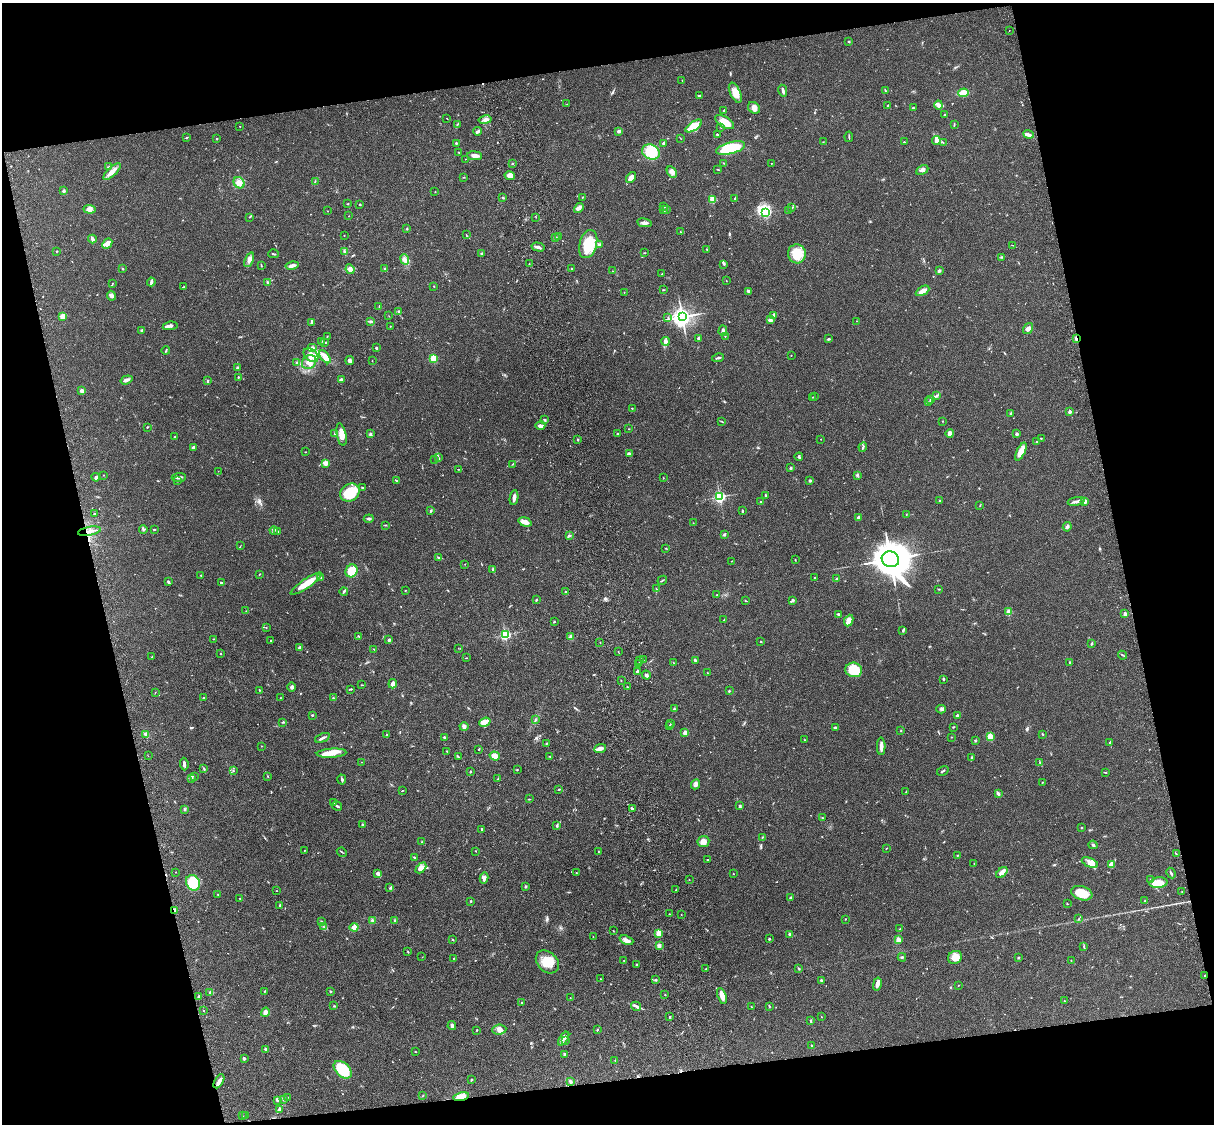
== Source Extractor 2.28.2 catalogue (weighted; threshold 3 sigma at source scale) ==
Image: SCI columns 121-4968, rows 278-4762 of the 5087 x 4927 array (HDU 1 of 3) = the unmasked area's bounding box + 8 px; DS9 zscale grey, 4 x 4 block average (1 PNG px = mean of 4 x 4 image px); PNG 1216 x 1126 px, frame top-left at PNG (2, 3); each listed source drawn as its Kron ellipse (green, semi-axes under 4 px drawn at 4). Shown black and unused: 25% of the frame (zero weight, under 3 of 4 exposures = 6% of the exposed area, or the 3 px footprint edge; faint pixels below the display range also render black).
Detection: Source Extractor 2.28.2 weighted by HDU 2 'WHT'. Background 0.0812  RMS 0.006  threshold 0.027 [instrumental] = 3 sigma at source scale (4.5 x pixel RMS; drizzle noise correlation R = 1.50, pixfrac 1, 0.05/0.05 arcsec/px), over >= 5 px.
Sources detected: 619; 2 too faint to see at this stretch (4 x 4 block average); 5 cosmic-ray / hot-pixel residue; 1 long thin detection or spike segment (spike, bleed or trail) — neither listed nor drawn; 11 coinciding with a brighter row at this scale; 25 inside a brighter listed object's ellipse — not listed separately; of the other 575, all 500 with FLUX_AUTO >= 0.999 (the completeness limit of this list) listed and drawn (75 fainter detections not listed), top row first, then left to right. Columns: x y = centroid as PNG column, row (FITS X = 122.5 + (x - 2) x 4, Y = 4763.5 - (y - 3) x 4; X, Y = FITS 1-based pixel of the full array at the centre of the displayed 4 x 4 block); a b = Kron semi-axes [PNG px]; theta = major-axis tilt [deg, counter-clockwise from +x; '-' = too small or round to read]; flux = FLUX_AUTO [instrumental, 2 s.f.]
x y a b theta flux
1009 30 2 2 - 1.3
849 41 2 2 - 3.3
682 80 2 2 - 1.3
783 91 6 2 -79 9
885 91 3 2 - 3
735 93 10 5 -66 39
964 93 5 3 - 65
699 95 3 2 - 3.4
567 104 2 2 - 1.3
938 105 4 2 - 27
887 106 2 2 - 1.3
754 108 6 5 - 16
913 108 2 2 - 4.3
724 110 2 2 - 3.2
945 115 2 2 - 8.7
447 118 2 2 - 1.1
485 120 7 3 11 12
725 122 10 5 -32 46
457 124 3 2 - 3
954 125 3 2 - 2
240 126 2 2 - 1.4
694 126 9 4 33 67
721 127 2 2 - 1.6
478 131 4 3 - 6.2
619 131 3 2 - 14
717 134 2 2 - 4.5
1029 134 5 3 - 10
186 137 3 2 - 1.6
849 137 5 2 - 3.3
217 139 2 2 - 8.7
681 139 2 2 - 1.2
936 140 4 2 - 27
823 142 3 2 - 1.3
904 142 2 2 - 2.1
943 142 2 2 - 1.5
456 143 2 2 - 6.2
664 143 3 3 - 6
731 148 15 6 15 160
459 152 2 2 - 1.6
651 152 9 7 -25 100
475 156 7 3 -7 18
465 159 2 2 - 1.5
724 163 2 2 - 1.7
771 163 2 2 - 1.3
512 164 2 2 - 2.6
109 166 2 2 - 2.4
718 170 3 2 - 2.4
922 170 6 3 25 11
112 172 11 4 45 26
672 172 6 4 -60 15
510 176 5 4 - 27
464 177 2 2 - 1.1
631 178 6 3 52 16
315 181 2 2 - 1.6
239 183 6 5 - 22
64 191 2 2 - 20
435 192 2 2 - 1.5
582 197 2 2 - 2.3
503 198 2 2 - 3.2
735 198 3 2 - 3.2
712 200 2 2 - 170
348 203 2 2 - 1.2
360 205 2 2 - 9.2
664 207 2 2 - 2.3
579 208 5 3 - 10
792 208 2 2 - 2.3
90 209 6 4 -4 12
664 210 3 2 - 2.1
667 210 2 2 - 1.3
788 210 2 2 - 1.6
327 211 2 2 - 1.5
765 212 4 2 - 480
349 216 2 2 - 1.2
249 217 2 2 - 1
536 217 2 2 - 1.1
644 223 7 3 -10 11
407 229 3 2 - 2.9
680 232 2 2 - 1.2
344 235 2 2 - 1.4
466 235 2 2 - 1.4
558 236 2 2 - 1.7
556 238 3 2 - 4.4
92 239 4 3 - 11
107 244 6 4 49 24
588 244 14 8 74 110
599 245 3 3 - 7.8
1012 245 2 2 - 1.2
538 247 7 3 -13 9.2
707 250 2 2 - 1.6
56 251 2 2 - 1.8
345 252 3 2 - 3.2
645 253 3 2 - 1.7
274 254 5 2 - 3.5
482 254 3 2 - 5.1
797 254 9 9 - 89
1001 257 2 2 - 1.7
249 260 8 3 69 13
405 260 5 3 - 12
529 264 2 2 - 1.5
724 264 3 2 - 4.2
261 265 3 2 - 2.4
292 265 6 2 12 19
122 268 2 2 - 1.9
385 268 2 2 - 1.8
350 269 5 3 - 20
572 269 2 2 - 3.9
613 271 2 2 - 1.1
939 271 2 2 - 10
662 274 2 2 - 2.1
726 280 2 2 - 1.1
151 282 4 2 - 11
267 282 2 2 - 6.6
113 283 2 2 - 2.4
434 286 2 2 - 1.5
183 287 4 2 - 2.1
663 290 3 2 - 2.1
748 291 4 3 - 6.2
923 291 7 2 30 35
624 292 2 2 - 2.3
111 296 5 4 - 12
379 306 2 2 - 2
399 311 3 2 - 3.5
773 315 4 3 - 6.7
63 316 3 3 - 34
389 316 2 2 - 1
668 317 2 2 - 2.1
682 317 4 3 - 1700
770 320 4 3 - 9.8
371 321 3 2 - 4
857 321 2 2 - 1.3
312 323 3 2 - 5.2
170 326 7 2 9 13
390 326 2 2 - 1.2
1028 329 6 3 56 13
141 330 3 2 - 3.9
723 331 5 3 - 8.5
327 336 2 2 - 2.4
725 336 2 2 - 2.6
698 338 3 3 - 4.3
1076 338 2 2 - 36
828 339 4 2 - 4.2
322 341 3 2 - 3.1
665 341 4 4 - 7.6
325 342 2 2 - 2.5
312 348 5 3 - 15
376 348 2 2 - 4.9
166 350 4 2 - 2.9
311 355 8 6 -41 26
791 355 2 2 - 1.1
325 357 8 4 -50 37
434 358 2 2 - 200
718 358 6 2 11 5.3
372 360 2 2 - 1
350 361 4 3 - 11
309 362 7 6 - 29
297 363 2 2 - 3.1
238 368 3 3 - 8.1
238 377 2 2 - 2.5
126 380 6 3 18 9.1
341 380 4 3 - 6.9
208 381 3 2 - 2.8
82 391 2 2 - 45
937 395 2 2 - 2.2
814 396 2 2 - 3.6
812 397 2 2 - 1.1
931 399 2 2 - 1.8
928 402 2 2 - 1.2
632 408 2 2 - 4.1
1069 412 3 2 - 11
1011 414 3 2 - 2.7
544 420 3 2 - 3.3
722 421 4 2 - 2.7
943 421 2 2 - 1.2
540 426 5 3 - 12
147 427 3 2 - 2.3
628 429 2 2 - 1.7
335 433 4 2 - 4.9
950 433 4 3 - 18
370 434 3 2 - 5.1
618 434 2 2 - 3.8
1016 434 2 2 - 23
341 435 11 4 -79 31
175 437 2 2 - 4
1041 438 2 2 - 1.8
578 439 2 2 - 11
821 439 2 2 - 1.4
1036 442 2 2 - 1.6
193 447 4 3 - 7
863 447 5 2 - 4.4
305 452 2 2 - 1.5
1021 452 10 4 65 46
629 454 3 3 - 11
438 457 3 2 - 2
799 457 4 2 - 5.7
434 460 2 2 - 1.5
325 463 2 2 - 88
512 464 2 2 - 1.9
791 468 2 2 - 4
458 469 3 2 - 1.6
218 471 2 2 - 1.1
104 475 2 2 - 1.5
857 475 2 2 - 2
96 477 4 3 - 6.9
179 477 7 2 4 11
663 478 2 2 - 1.4
810 480 2 2 - 18
177 481 2 2 - 1.5
396 481 4 2 - 2.7
362 488 2 2 - 2.9
350 492 10 8 30 120
766 495 2 2 - 4
720 497 2 2 - 570
514 498 7 3 82 14
939 501 2 2 - 8
1076 501 8 2 11 10
1085 501 3 2 - 13
761 502 2 2 - 4.2
980 505 2 2 - 1.5
431 511 3 2 - 4.2
742 511 3 2 - 3.8
94 514 3 2 - 2
906 514 2 2 - 1
858 517 3 2 - 6.1
369 519 5 2 - 6.7
525 522 7 3 -17 23
693 523 2 2 - 2.1
385 525 2 2 - 1.7
1067 527 5 3 - 8.7
143 529 4 2 - 3.7
154 529 2 2 - 2.7
89 531 11 2 11 16
274 531 4 3 - 6.7
278 532 2 2 - 2
724 534 3 2 - 5.2
569 536 2 2 - 1.5
240 546 3 2 - 1.6
666 548 2 2 - 1.5
438 557 2 2 - 4.9
890 559 9 7 -18 9100
795 560 2 2 - 1.7
732 561 2 2 - 1.3
465 564 2 2 - 1
493 569 4 2 - 4.4
352 571 7 5 56 83
259 574 2 2 - 2
201 575 2 2 - 1.5
321 577 3 2 - 3.2
815 578 2 2 - 2.5
837 579 2 2 - 17
662 580 5 2 - 3.2
168 582 3 2 - 6.2
222 583 4 2 - 6.4
306 583 19 4 34 61
656 589 2 2 - 1.7
939 589 2 2 - 1.3
405 590 2 2 - 2.2
344 591 4 2 - 5.7
565 592 2 2 - 3
717 595 2 2 - 2.2
536 600 3 2 - 3.1
792 600 4 3 - 5.1
745 601 2 2 - 1.2
246 611 2 2 - 1.4
1009 612 2 2 - 110
838 614 3 2 - 5.1
1125 614 2 2 - 35
724 620 3 2 - 1.4
849 621 6 3 65 30
554 622 3 2 - 2.4
266 627 2 2 - 1.8
903 631 2 2 - 3.3
505 635 2 2 - 460
359 636 2 2 - 2
571 637 3 3 - 18
213 639 2 2 - 1.5
389 640 2 2 - 11
271 641 3 2 - 2.3
761 641 3 2 - 1.9
600 642 2 2 - 1.1
1091 644 4 2 - 4.4
299 647 2 2 - 24
458 648 2 2 - 1.2
374 649 2 2 - 1.4
618 651 2 2 - 1.1
220 654 2 2 - 4.9
1123 655 4 2 - 3.5
152 657 2 2 - 2.6
466 658 2 2 - 1.8
643 660 2 2 - 1.4
695 660 3 2 - 5.2
640 661 2 2 - 2.5
1070 662 2 2 - 3.1
674 663 2 2 - 1
639 664 3 2 - 5.6
854 670 8 7 - 120
637 671 3 2 - 5.3
707 673 2 2 - 1
646 675 4 3 - 8.2
943 679 3 2 - 3.4
621 680 2 2 - 1.3
393 684 5 3 - 19
361 685 2 2 - 1.3
291 687 4 3 - 6.4
627 687 2 2 - 2.2
351 689 3 2 - 4
259 690 2 2 - 3
729 691 2 2 - 3.1
155 692 2 2 - 1.2
204 698 2 2 - 4.6
280 698 2 2 - 1
333 698 2 2 - 1.7
674 709 2 2 - 5.9
941 709 5 3 - 7.5
312 715 2 2 - 3.7
957 716 2 2 - 25
535 720 2 2 - 2.5
283 722 3 2 - 3.3
485 722 6 4 21 44
670 724 2 2 - 1.5
464 726 4 3 - 9.7
669 726 2 2 - 2.4
835 727 2 2 - 7.4
953 727 3 2 - 2.5
901 731 2 2 - 1.5
685 733 2 2 - 69
146 734 3 2 - 18
1043 734 3 2 - 1.7
387 735 3 2 - 6.2
444 737 3 2 - 4.2
951 737 2 2 - 1.8
990 737 4 3 - 46
322 738 8 2 22 8.7
805 740 2 2 - 1.9
975 741 2 2 - 1.8
1110 742 3 2 - 3.6
547 743 4 2 - 2.4
261 746 2 2 - 1
881 746 9 2 -90 20
479 749 2 2 - 2.5
600 749 6 3 21 17
447 751 2 2 - 1.2
331 753 15 4 3 33
148 756 2 2 - 1.2
495 756 5 2 - 49
550 756 2 2 - 1.8
458 757 3 2 - 2.7
971 758 3 2 - 3.1
362 762 2 2 - 1.4
1040 762 2 2 - 2
184 764 6 2 -85 9.1
204 769 4 2 - 2.8
517 770 2 2 - 1.8
233 771 2 2 - 1.8
943 771 6 2 31 4.1
470 772 2 2 - 3.1
1105 772 2 2 - 1.8
268 776 2 2 - 2
194 777 2 2 - 1
191 779 2 2 - 1.1
342 779 5 2 - 4.8
498 779 3 2 - 3.3
1043 782 2 2 - 1.4
696 784 5 4 - 11
559 789 3 2 - 2.1
402 791 2 2 - 1.9
906 792 3 2 - 2.1
998 793 3 3 - 9.3
529 799 3 2 - 2.6
334 803 3 2 - 3.4
337 806 5 2 - 5.4
740 806 2 2 - 5.9
632 808 3 2 - 9.1
185 809 3 2 - 2.9
822 818 2 2 - 4
362 825 3 2 - 2.4
557 826 3 2 - 4.4
1082 828 2 2 - 4.9
481 829 3 2 - 4.4
762 837 2 2 - 1.5
422 842 2 2 - 1.3
703 842 6 5 - 18
1093 845 4 2 - 5.6
886 848 2 2 - 1.6
305 850 2 2 - 1.4
475 851 2 2 - 1.6
342 852 5 2 - 2.5
598 852 3 2 - 1.7
1176 854 2 2 - 1.6
957 855 2 2 - 1.8
414 857 3 2 - 4.3
707 859 2 2 - 4.2
974 863 2 2 - 1.3
1090 863 8 4 -22 20
1112 865 4 4 - 26
421 868 6 3 45 20
175 872 2 2 - 1
1002 872 7 3 44 21
377 873 4 3 - 15
576 873 2 2 - 1.6
1171 873 5 2 - 6.1
733 874 2 2 - 1.6
484 878 5 4 - 12
1150 879 2 2 - 2.5
689 880 2 2 - 1.6
193 883 8 6 -61 91
1158 883 9 5 5 56
526 887 3 3 - 3.9
390 888 3 2 - 2.7
676 890 2 2 - 1.1
277 891 2 2 - 1.3
1182 892 2 2 - 1.1
1082 893 11 7 -18 87
218 894 2 2 - 1.8
240 898 2 2 - 1.1
790 898 2 2 - 5.1
1145 900 2 2 - 3.1
471 901 2 2 - 3.5
1067 904 2 2 - 1.7
280 905 2 2 - 3.2
175 910 3 2 - 7.2
669 914 2 2 - 1.7
681 915 2 2 - 1.2
846 919 2 2 - 1.2
1078 919 3 2 - 1.8
395 920 3 2 - 3.8
321 921 3 2 - 2.6
373 921 3 3 - 6.7
323 926 2 2 - 1.1
354 927 4 3 - 36
900 928 2 2 - 1.3
613 931 2 2 - 1.1
659 933 2 2 - 120
790 934 3 2 - 9.2
593 936 2 2 - 1
769 939 2 2 - 4.8
453 940 2 2 - 1.5
626 940 7 4 -22 15
898 940 2 2 - 89
659 946 4 3 - 11
1084 947 3 2 - 2
408 952 2 2 - 2.7
422 957 2 2 - 1
902 957 4 2 - 3.8
955 957 7 6 - 36
1018 957 3 2 - 2.8
454 958 3 2 - 1.7
624 961 2 2 - 2.4
1071 961 2 2 - 1.4
547 962 13 9 -44 58
636 965 2 2 - 2.1
706 969 2 2 - 1.8
799 969 4 2 - 3.3
1205 976 2 2 - 8.4
600 979 2 2 - 1.3
655 980 2 2 - 2
821 980 3 2 - 3.8
877 984 6 3 78 23
958 985 2 2 - 1.2
264 991 3 2 - 2.1
330 991 2 2 - 3.2
210 993 4 3 - 4.9
665 995 2 2 - 2.4
199 996 2 2 - 16
722 996 8 3 -71 25
570 998 2 2 - 1.1
1064 1001 2 2 - 1.8
521 1003 2 2 - 2.5
334 1006 2 2 - 2.3
636 1006 5 3 - 8.2
769 1006 2 2 - 3.4
751 1007 2 2 - 1.7
204 1011 2 2 - 1.3
265 1012 5 4 - 13
670 1017 3 2 - 2.5
821 1017 2 2 - 2.1
811 1021 2 2 - 2.5
452 1026 4 2 - 11
476 1030 2 2 - 2.8
499 1030 7 5 6 16
597 1030 2 2 - 4.5
564 1039 8 2 55 10
565 1041 2 2 - 1.7
811 1045 3 2 - 2.4
266 1049 2 2 - 5.7
415 1052 2 2 - 1.8
564 1054 2 2 - 3.9
244 1058 3 2 - 4.4
615 1060 3 2 - 2.1
343 1070 11 7 -43 130
471 1080 2 2 - 4
219 1081 8 2 60 24
570 1082 4 3 - 6.4
423 1096 3 2 - 1.6
288 1097 2 2 - 1.4
461 1097 8 4 11 36
283 1099 3 2 - 3.4
277 1100 4 3 - 7.5
280 1110 2 2 - 55
242 1116 2 2 - 1.3
246 1116 2 2 - 2
Overlapping masked pixels (flux is a lower limit): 5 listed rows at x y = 1076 338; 89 531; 175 910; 1205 976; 461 1097
Diffuse or blended objects may show on this block-average render without a row.